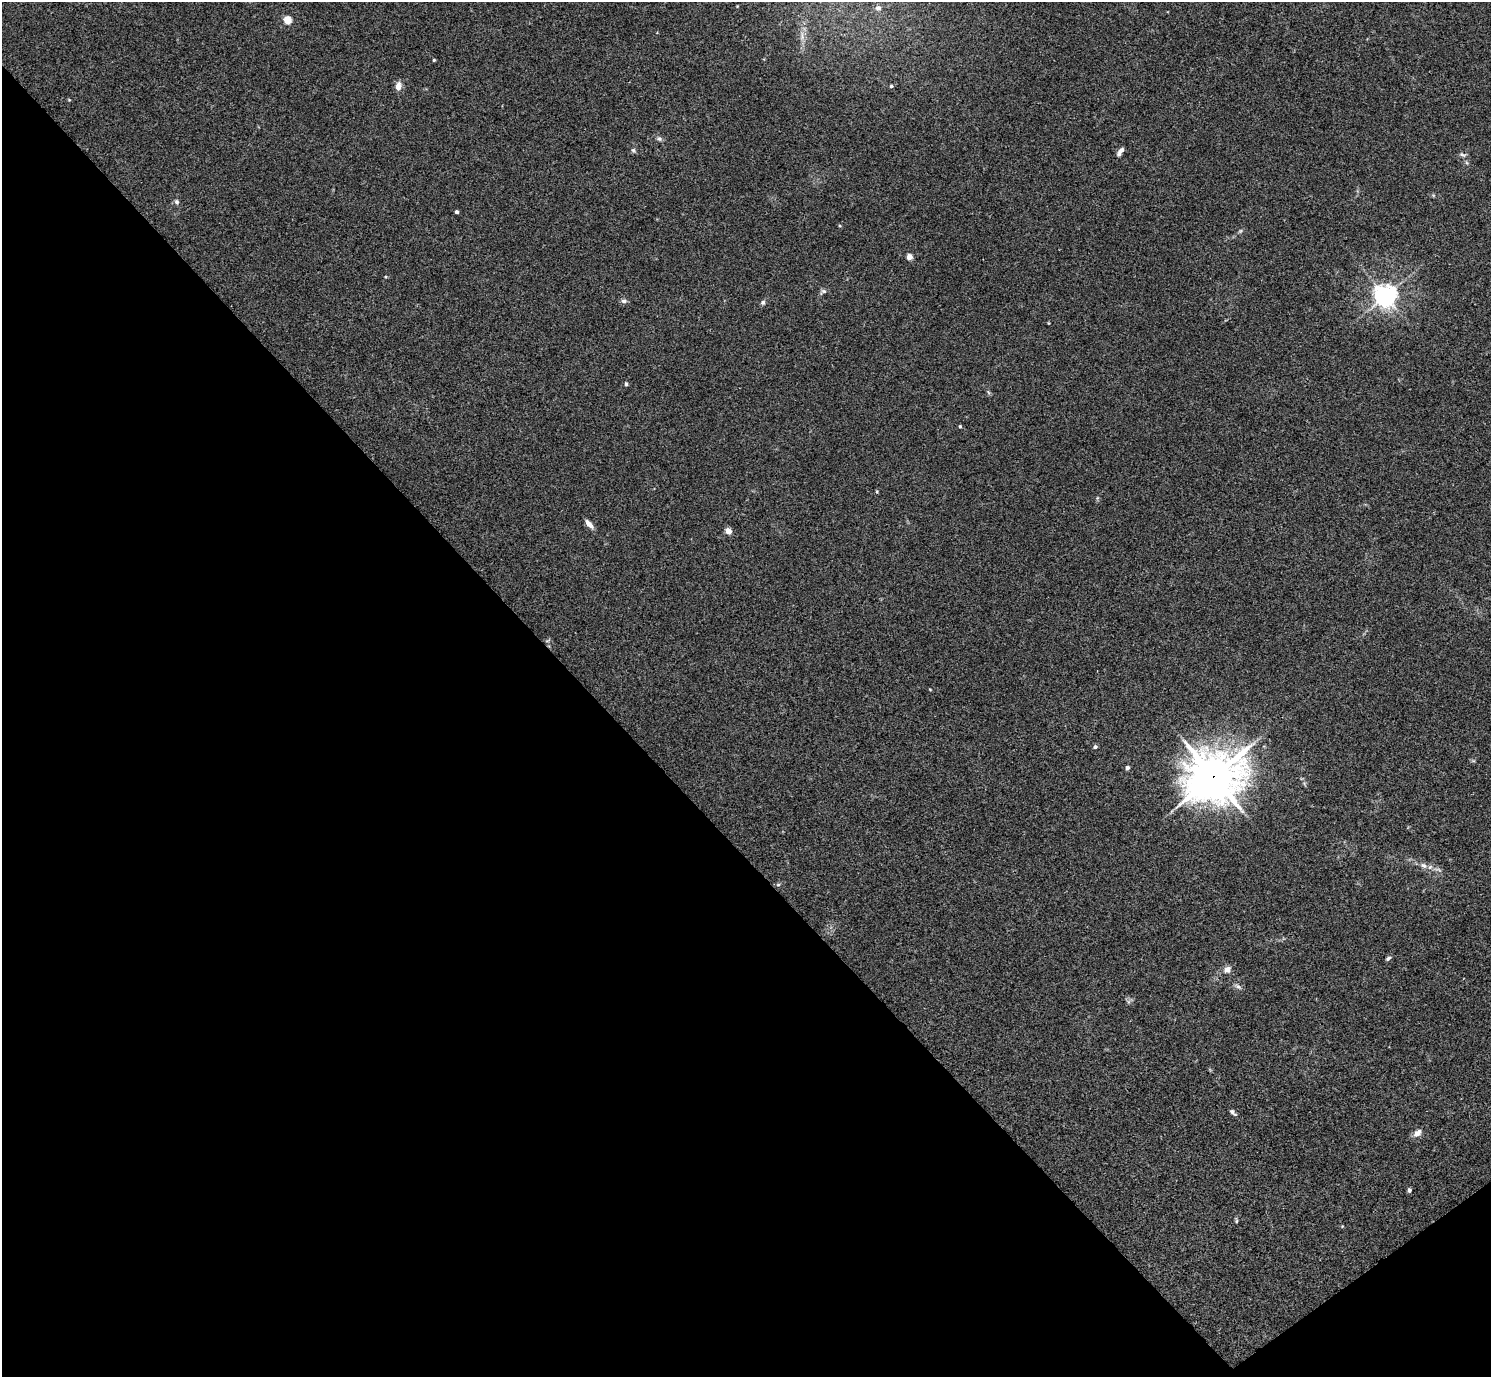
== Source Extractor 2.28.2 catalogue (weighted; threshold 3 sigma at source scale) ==
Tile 14 of 4 x 4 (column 2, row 4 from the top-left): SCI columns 1495-2983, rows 301-1675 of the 5963 x 5961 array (HDU 1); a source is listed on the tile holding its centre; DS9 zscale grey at full resolution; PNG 1493 x 1379 px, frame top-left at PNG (2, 2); no overlay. Shown black and unused: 41% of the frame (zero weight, under 3 of 4 exposures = <1% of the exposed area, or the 3 px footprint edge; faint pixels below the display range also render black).
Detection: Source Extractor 2.28.2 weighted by HDU 2 'WHT'; one run over the whole footprint, this tile lists its part. Background 0.0451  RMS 0.0048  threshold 0.0217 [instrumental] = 3 sigma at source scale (4.5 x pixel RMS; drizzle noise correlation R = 1.50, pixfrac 1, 0.05/0.05 arcsec/px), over >= 5 px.
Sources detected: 39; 1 too faint to see at this stretch — not listed; the other 38 listed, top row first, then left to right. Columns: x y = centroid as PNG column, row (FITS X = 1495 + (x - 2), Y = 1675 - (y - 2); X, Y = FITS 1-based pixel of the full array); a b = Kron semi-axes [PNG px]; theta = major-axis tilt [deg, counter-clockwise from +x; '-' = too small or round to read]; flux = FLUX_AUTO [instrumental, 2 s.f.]
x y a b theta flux
878 8 6 6 - 2.1
288 20 5 4 - 14
802 37 10 4 -85 1.6
434 60 3 3 - 0.63
398 86 9 7 81 3.4
891 86 5 4 - 0.67
69 100 4 4 - 0.42
659 139 8 6 -16 1.3
633 150 7 5 -58 0.94
1120 151 11 5 54 2
1462 155 11 5 -23 1.2
1467 163 6 4 -71 0.68
176 202 7 6 - 1.2
457 212 4 3 - 1.2
840 226 4 4 - 0.51
909 257 4 4 - 5.7
823 291 10 7 35 1.3
1385 296 7 7 - 390
624 301 9 5 6 1.3
763 302 6 6 - 1
626 384 5 4 - 0.73
988 392 7 4 -70 0.66
960 426 4 3 - 0.64
877 491 4 3 - 0.52
589 524 11 5 -49 3
728 531 5 4 - 6.9
1095 747 4 4 - 1.3
1127 768 4 4 - 1.7
1214 776 22 19 20 1200
1424 865 10 7 -30 2.3
778 885 6 4 1 0.69
1388 958 7 5 36 0.99
1227 969 10 8 37 2.8
1238 986 12 5 -31 1.5
1233 1112 9 4 -44 1.2
1418 1133 13 8 37 2.8
1409 1190 5 4 - 1.1
1236 1221 6 4 -84 0.63
Overlapping masked pixels (flux is a lower limit): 1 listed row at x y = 1214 776